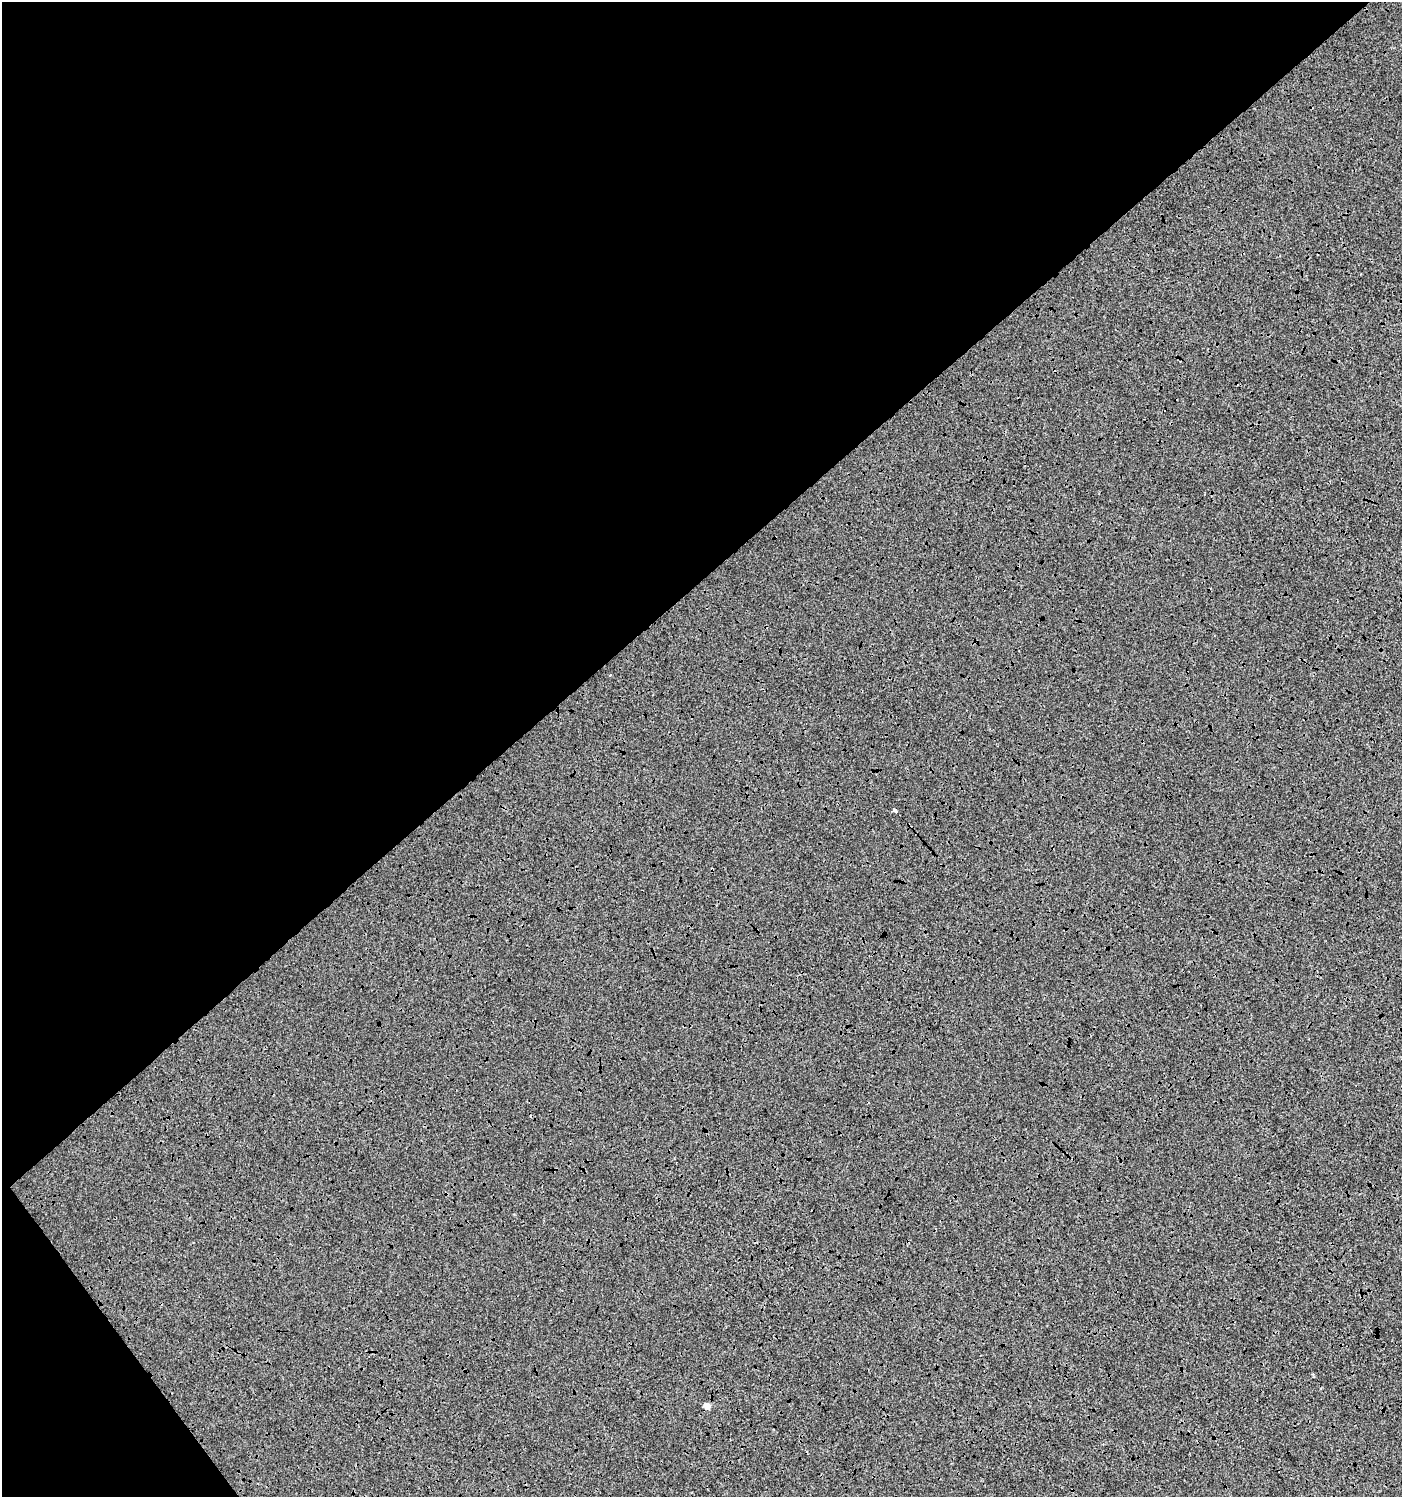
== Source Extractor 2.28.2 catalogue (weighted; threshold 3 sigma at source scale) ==
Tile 5 of 4 x 4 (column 1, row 2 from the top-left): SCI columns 203-1602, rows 2994-4488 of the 5940 x 5991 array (HDU 1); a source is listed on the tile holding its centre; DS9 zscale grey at full resolution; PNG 1404 x 1499 px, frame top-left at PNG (2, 2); no overlay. Shown black and unused: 41% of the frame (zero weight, under 3 of 4 exposures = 2% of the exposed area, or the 3 px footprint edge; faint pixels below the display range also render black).
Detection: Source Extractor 2.28.2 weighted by HDU 2 'WHT'; one run over the whole footprint, this tile lists its part. Background 7.79e-04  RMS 0.0064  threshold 0.0289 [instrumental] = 3 sigma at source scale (4.5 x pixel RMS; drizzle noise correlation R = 1.50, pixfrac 1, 0.0396/0.0396 arcsec/px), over >= 5 px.
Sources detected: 3; all 3 listed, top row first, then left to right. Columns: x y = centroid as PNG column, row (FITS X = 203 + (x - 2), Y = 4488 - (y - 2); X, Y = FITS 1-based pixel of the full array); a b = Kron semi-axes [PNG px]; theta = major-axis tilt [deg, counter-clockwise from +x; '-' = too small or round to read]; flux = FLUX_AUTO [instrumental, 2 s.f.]
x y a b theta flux
610 675 3 3 - 0.88
895 810 4 3 - 3.2
707 1406 5 4 - 6.4